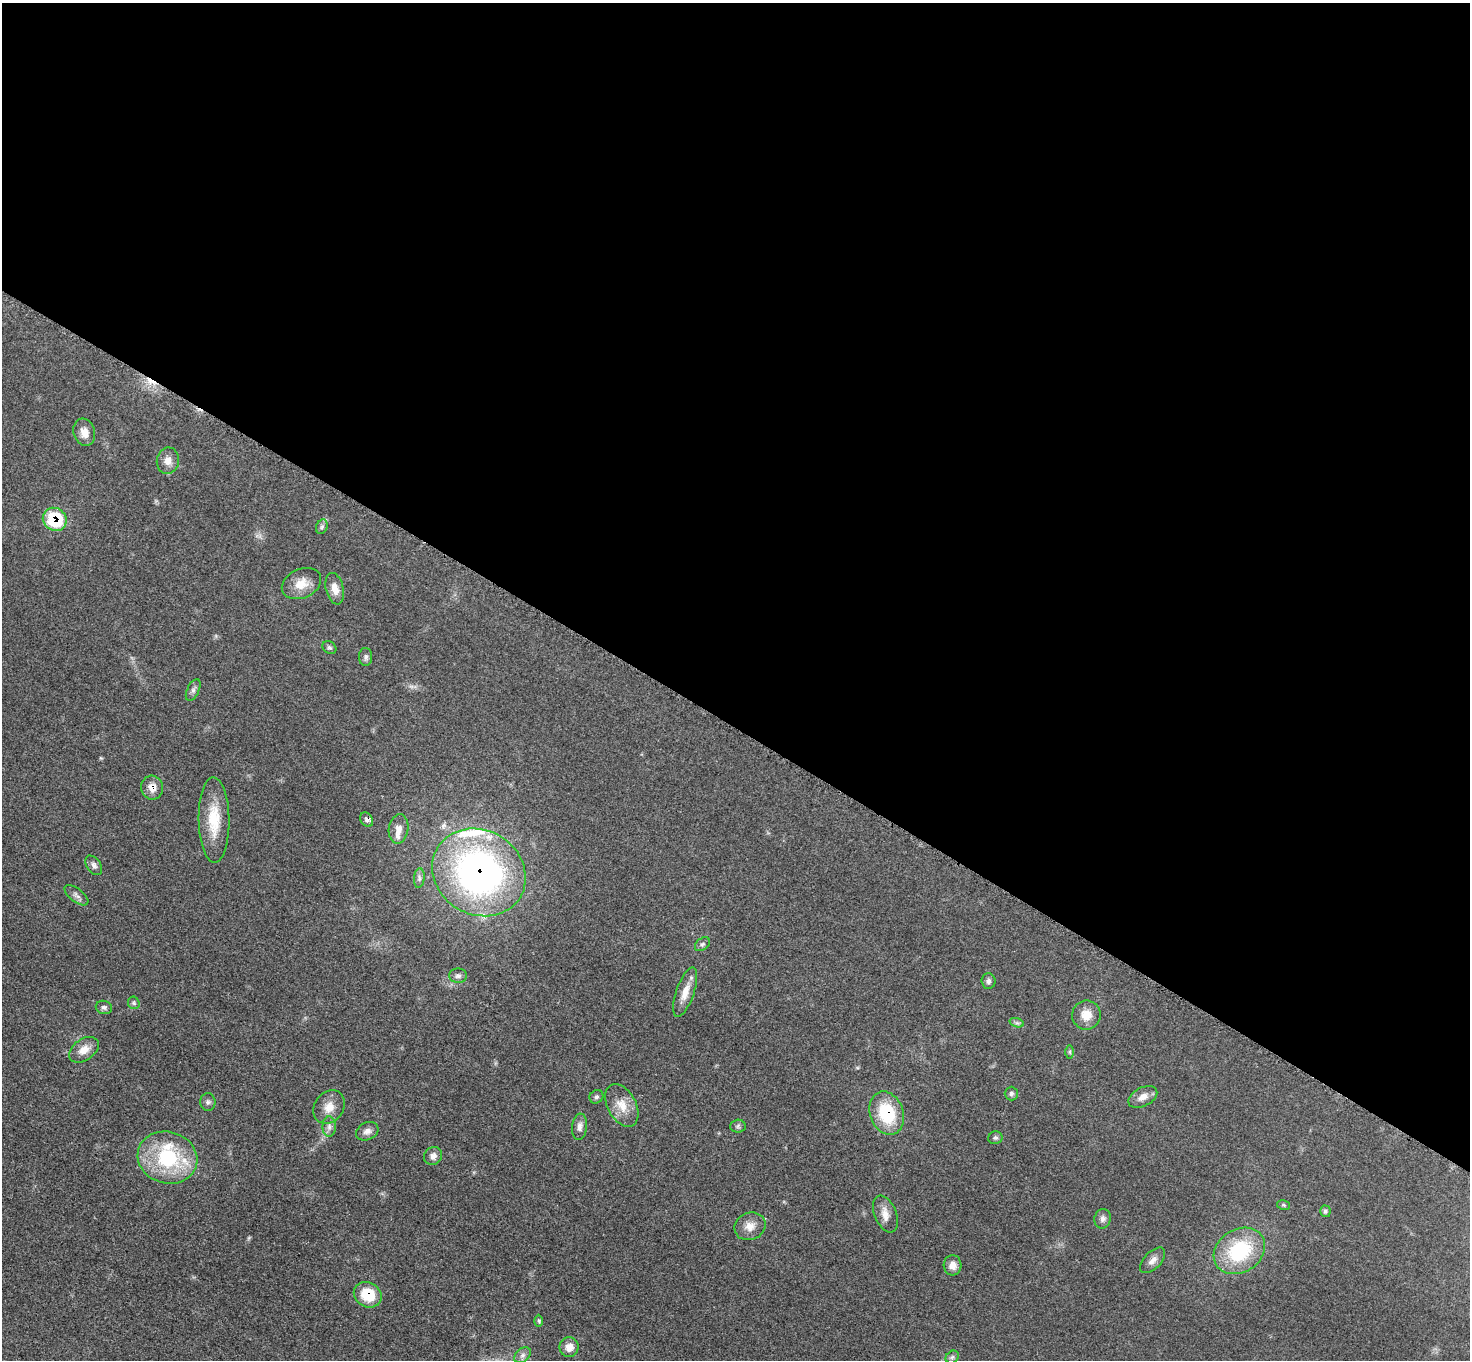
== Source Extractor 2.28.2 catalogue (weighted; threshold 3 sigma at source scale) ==
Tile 3 of 4 x 4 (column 3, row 1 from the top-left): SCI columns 2948-4415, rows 4236-5593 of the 5891 x 5893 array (HDU 1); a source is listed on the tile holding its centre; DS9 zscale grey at full resolution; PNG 1472 x 1362 px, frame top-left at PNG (2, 3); each listed source drawn as its Kron ellipse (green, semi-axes under 4 px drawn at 4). Shown black and unused: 53% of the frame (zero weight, under 3 of 5 exposures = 1% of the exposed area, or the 3 px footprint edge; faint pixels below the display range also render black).
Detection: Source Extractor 2.28.2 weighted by HDU 2 'WHT'; one run over the whole footprint, this tile lists its part. Background 0.0484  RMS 0.0051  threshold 0.0231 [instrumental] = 3 sigma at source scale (4.5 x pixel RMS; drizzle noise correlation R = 1.50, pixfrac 1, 0.05/0.05 arcsec/px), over >= 5 px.
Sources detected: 61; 1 too faint to see at this stretch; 1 cosmic-ray / hot-pixel residue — neither listed nor drawn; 5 inside a brighter listed object's ellipse — not listed separately; the other 54 listed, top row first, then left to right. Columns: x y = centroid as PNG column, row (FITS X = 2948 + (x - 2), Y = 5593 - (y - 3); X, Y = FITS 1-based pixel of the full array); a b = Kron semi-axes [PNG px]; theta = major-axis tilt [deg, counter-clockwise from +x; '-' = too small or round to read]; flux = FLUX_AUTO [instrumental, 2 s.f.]
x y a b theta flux
84 432 14 10 -73 5.1
168 461 13 11 82 4.2
55 519 12 11 - 25
322 527 7 5 69 1.2
301 584 20 14 24 7.8
335 589 16 8 -76 5.1
329 648 7 6 - 1
366 657 9 6 89 1.5
193 690 12 6 64 1.7
152 788 12 11 - 5.1
367 819 8 6 -57 1.7
214 820 43 15 -89 17
399 829 15 9 80 4.2
94 865 11 7 -56 1.9
479 872 48 42 -31 190
419 878 10 5 84 1.6
76 895 14 6 -37 2.2
702 944 8 6 39 1.2
458 976 9 7 0 1.6
988 981 7 7 - 1.6
685 992 26 9 71 6.3
134 1003 6 6 - 0.9
104 1007 8 6 -14 1.5
1086 1015 14 14 - 6.9
1017 1023 7 4 -18 1.1
84 1050 16 10 35 5.5
1070 1052 7 4 -89 0.87
1011 1093 7 6 - 1.2
596 1097 7 6 - 1.2
1143 1097 15 9 28 4.3
208 1102 8 7 - 1.5
622 1105 23 14 -61 8.8
329 1107 18 14 54 6.3
887 1113 22 16 -70 26
738 1126 8 6 2 1.2
329 1127 10 6 90 2
579 1127 13 7 83 2.6
367 1131 12 8 27 2.9
995 1138 7 6 - 1
433 1156 9 8 - 2.8
167 1158 30 26 -17 40
1284 1205 6 4 -12 0.71
1325 1211 6 5 - 0.93
885 1214 19 11 -68 5.2
1103 1219 10 8 78 1.9
750 1226 16 13 21 5.4
1239 1251 27 21 32 37
1153 1260 16 8 45 3.3
953 1265 10 9 - 3.8
368 1295 14 12 -32 14
539 1321 6 4 -89 0.92
569 1347 10 9 - 4.5
522 1355 9 6 41 2
952 1357 7 5 44 1.2
Overlapping masked pixels (flux is a lower limit): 6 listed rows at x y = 55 519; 152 788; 367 819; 479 872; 887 1113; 368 1295